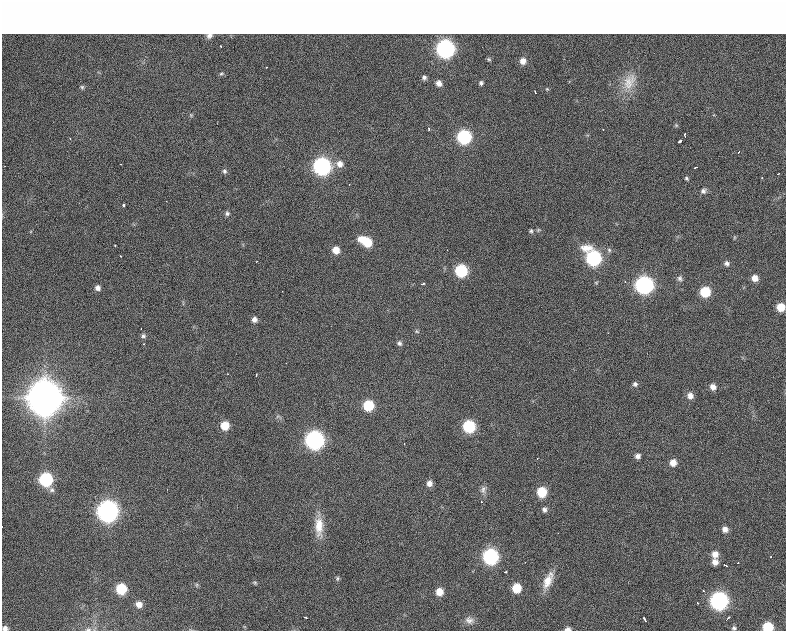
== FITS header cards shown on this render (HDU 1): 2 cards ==
NAXIS1  =                  784 / length of data axis 1
NAXIS2  =                  629 / length of data axis 2

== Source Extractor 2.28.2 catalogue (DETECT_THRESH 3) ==
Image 784 x 629 px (HDU 1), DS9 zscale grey, 1 PNG px = 1 image px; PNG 788 x 633 px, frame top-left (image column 1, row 629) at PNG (2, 2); no overlay
Background 666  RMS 19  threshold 56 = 3 sigma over >= 5 px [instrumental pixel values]
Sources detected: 113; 2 with non-positive FLUX_AUTO (blend fragments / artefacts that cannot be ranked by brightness) are not listed; the other 111 listed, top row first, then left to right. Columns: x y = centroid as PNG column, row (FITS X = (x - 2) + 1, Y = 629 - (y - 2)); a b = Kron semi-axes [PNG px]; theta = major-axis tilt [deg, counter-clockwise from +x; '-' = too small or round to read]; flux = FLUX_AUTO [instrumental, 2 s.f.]
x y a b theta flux
445 49 7 7 - 3.7e+05
523 61 4 3 - 2.5e+03
424 77 4 3 - 1.6e+03
439 83 5 5 - 6.0e+03
481 83 4 3 - 2.2e+03
628 86 23 12 80 1.3e+04
82 87 7 5 -58 2.5e+03
547 89 6 5 - 2.1e+03
535 92 3 2 - 6.0e+03
577 101 9 6 -23 5.9e+03
600 110 10 5 9 5.7e+03
17 112 7 4 19 4.3e+03
191 115 17 12 67 2.4e+04
714 115 12 10 -52 1.6e+04
217 122 7 4 87 2.9e+03
676 125 12 11 - 1.4e+04
429 129 8 6 -57 6.1e+03
603 129 5 5 - 3.3e+03
587 135 8 6 0 4.9e+03
685 135 6 4 -78 5.4e+03
464 137 9 9 - 1.5e+05
70 139 6 5 - 2.6e+03
680 141 4 3 - 4.8e+03
739 152 3 2 - 1.4e+03
120 164 2 2 - 6.3e+02
340 164 9 8 - 8.2e+03
5 166 3 2 - 1.2e+03
322 166 8 8 - 3.4e+05
696 167 4 2 - 1.8e+03
224 171 6 5 - 2.6e+03
778 174 3 2 - 1.2e+03
686 178 4 3 - 1.7e+03
762 178 3 2 - 1.0e+03
349 184 2 2 - 8.3e+02
703 191 7 6 - 3.4e+03
166 201 2 2 - 8.4e+02
124 205 3 3 - 3.1e+03
227 213 6 6 - 3.0e+03
531 231 5 5 - 2.2e+03
366 241 13 7 -31 3.9e+04
115 246 3 2 - 1.6e+03
336 250 7 7 - 1.3e+04
609 250 6 5 - 2.4e+03
120 256 2 2 - 7.7e+02
593 258 12 8 -55 1.9e+05
727 263 7 7 - 4.0e+03
461 271 8 7 - 9.3e+04
680 278 8 7 - 3.6e+03
755 278 7 6 - 9.7e+03
625 282 4 3 - 1.8e+03
423 284 5 3 - 1.9e+03
644 285 9 9 - 3.4e+05
98 288 6 6 - 5.0e+03
705 292 7 7 - 4.5e+04
781 307 6 6 - 2.1e+04
254 319 6 6 - 5.2e+03
141 328 2 2 - 8.5e+02
417 331 6 4 -30 1.6e+03
608 333 2 2 - 7.7e+02
143 336 6 6 - 2.8e+03
399 343 6 6 - 3.2e+03
143 344 3 2 - 2.0e+03
256 375 3 2 - 1.5e+03
635 384 6 5 - 3.2e+03
713 387 7 7 - 6.7e+03
690 396 8 7 - 7.6e+03
44 398 13 12 - 3.7e+06
368 405 7 7 - 5.4e+04
225 425 7 7 - 2.4e+04
469 426 8 7 - 9.2e+04
315 440 9 9 - 4.4e+05
404 444 3 2 - 1.6e+03
638 456 6 5 - 4.6e+03
673 463 6 6 - 1.1e+04
46 479 8 8 - 1.3e+05
429 483 7 6 - 6.7e+03
52 490 7 7 - 3.9e+03
483 490 11 7 75 5.4e+03
542 492 7 7 - 4.1e+04
481 502 3 3 - 1.1e+03
544 509 6 6 - 3.6e+03
108 511 9 9 - 7.2e+05
319 526 26 11 -90 2.2e+04
725 529 6 6 - 6.9e+03
558 533 2 2 - 7.6e+02
715 554 7 7 - 9.0e+03
490 557 8 8 - 2.2e+05
525 562 2 2 - 6.0e+02
715 562 7 6 - 7.3e+03
738 563 3 2 - 1.3e+03
725 565 4 2 - 1.5e+03
505 572 3 2 - 1.8e+03
337 578 6 5 - 2.0e+03
548 580 22 9 66 1.8e+04
255 583 7 5 -18 1.7e+03
197 585 6 4 90 1.7e+03
516 588 7 6 - 3.0e+04
121 589 7 7 - 5.2e+04
439 592 6 6 - 1.6e+04
719 601 9 8 - 3.7e+05
697 603 3 2 - 1.1e+03
139 604 7 6 - 8.9e+03
305 617 3 2 - 1.8e+03
727 618 5 2 - 2.1e+03
469 620 12 10 -23 7.0e+03
645 620 5 2 - 3.0e+03
768 627 7 6 - 4.8e+04
5 628 6 5 - 4.9e+03
734 628 6 5 - 2.4e+03
88 629 9 4 0 3.4e+03
568 629 6 4 7 4.8e+03
At the frame edge (FLAGS 8, measured only in part): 5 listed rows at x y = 781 307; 768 627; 5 628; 88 629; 568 629
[2 non-positive-flux detections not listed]